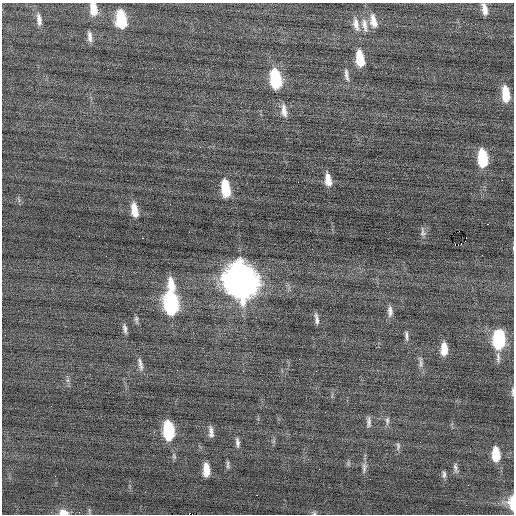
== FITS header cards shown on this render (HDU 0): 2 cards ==
NAXIS1  =                  512 / Axis length
NAXIS2  =                  512 / Axis length

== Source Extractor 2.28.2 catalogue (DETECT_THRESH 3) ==
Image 512 x 512 px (HDU 0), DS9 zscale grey, 1 PNG px = 1 image px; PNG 516 x 516 px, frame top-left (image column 1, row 512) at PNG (2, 3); no overlay
Background 0.113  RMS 0.75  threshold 2.25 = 3 sigma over >= 5 px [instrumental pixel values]
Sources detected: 61; all 61 listed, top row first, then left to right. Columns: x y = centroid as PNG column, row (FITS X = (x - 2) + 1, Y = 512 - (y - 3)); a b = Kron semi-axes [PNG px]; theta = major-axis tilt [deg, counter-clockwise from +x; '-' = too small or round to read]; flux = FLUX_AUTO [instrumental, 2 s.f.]
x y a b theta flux
93 9 15 8 -83 710
484 9 14 6 -78 390
39 19 18 7 -81 350
121 19 16 8 -83 2500
373 21 18 8 -78 550
356 24 18 7 -77 400
364 25 20 7 -79 420
90 37 13 5 -86 260
360 58 15 7 -80 1300
108 69 2 2 - 32
346 75 18 5 -81 260
275 78 16 8 -81 3700
506 94 16 7 -83 1200
284 111 18 7 -82 380
483 158 14 7 -85 2600
328 180 14 7 -80 570
225 188 17 8 -82 1600
134 210 15 7 -81 720
487 224 2 2 - 200
423 232 15 7 -84 190
79 236 2 2 - 140
142 238 2 2 - 120
461 243 2 2 - 35
455 244 2 2 - 120
458 245 2 2 - 52
241 281 18 13 -79 86000
171 284 18 8 -78 760
171 303 16 9 -81 9000
390 311 15 7 -88 280
136 319 10 5 -86 120
317 319 13 4 -80 200
125 329 12 5 -79 180
406 336 15 4 -87 170
499 339 15 8 89 4500
444 349 13 7 89 720
498 357 16 5 -87 190
420 362 20 5 -85 230
140 364 18 5 -78 250
68 380 7 4 71 100
442 389 2 2 - 36
512 392 12 3 -89 110
387 421 12 6 87 180
369 422 14 5 88 200
168 431 15 8 -85 3600
211 432 13 6 -84 270
237 442 14 6 -84 220
398 446 12 5 84 150
496 454 14 7 -86 1100
348 463 8 6 70 110
228 465 11 4 -83 120
364 468 17 6 84 260
455 468 14 5 -79 170
206 470 13 6 -88 780
444 474 10 6 85 150
55 476 2 2 - 27
257 495 2 2 - 59
511 503 17 7 -87 590
89 510 8 3 85 71
64 512 10 7 -12 490
79 512 3 2 - 41
314 513 6 5 - 82
At the frame edge (FLAGS 8, measured only in part): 6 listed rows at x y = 93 9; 484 9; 512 392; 511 503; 64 512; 314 513